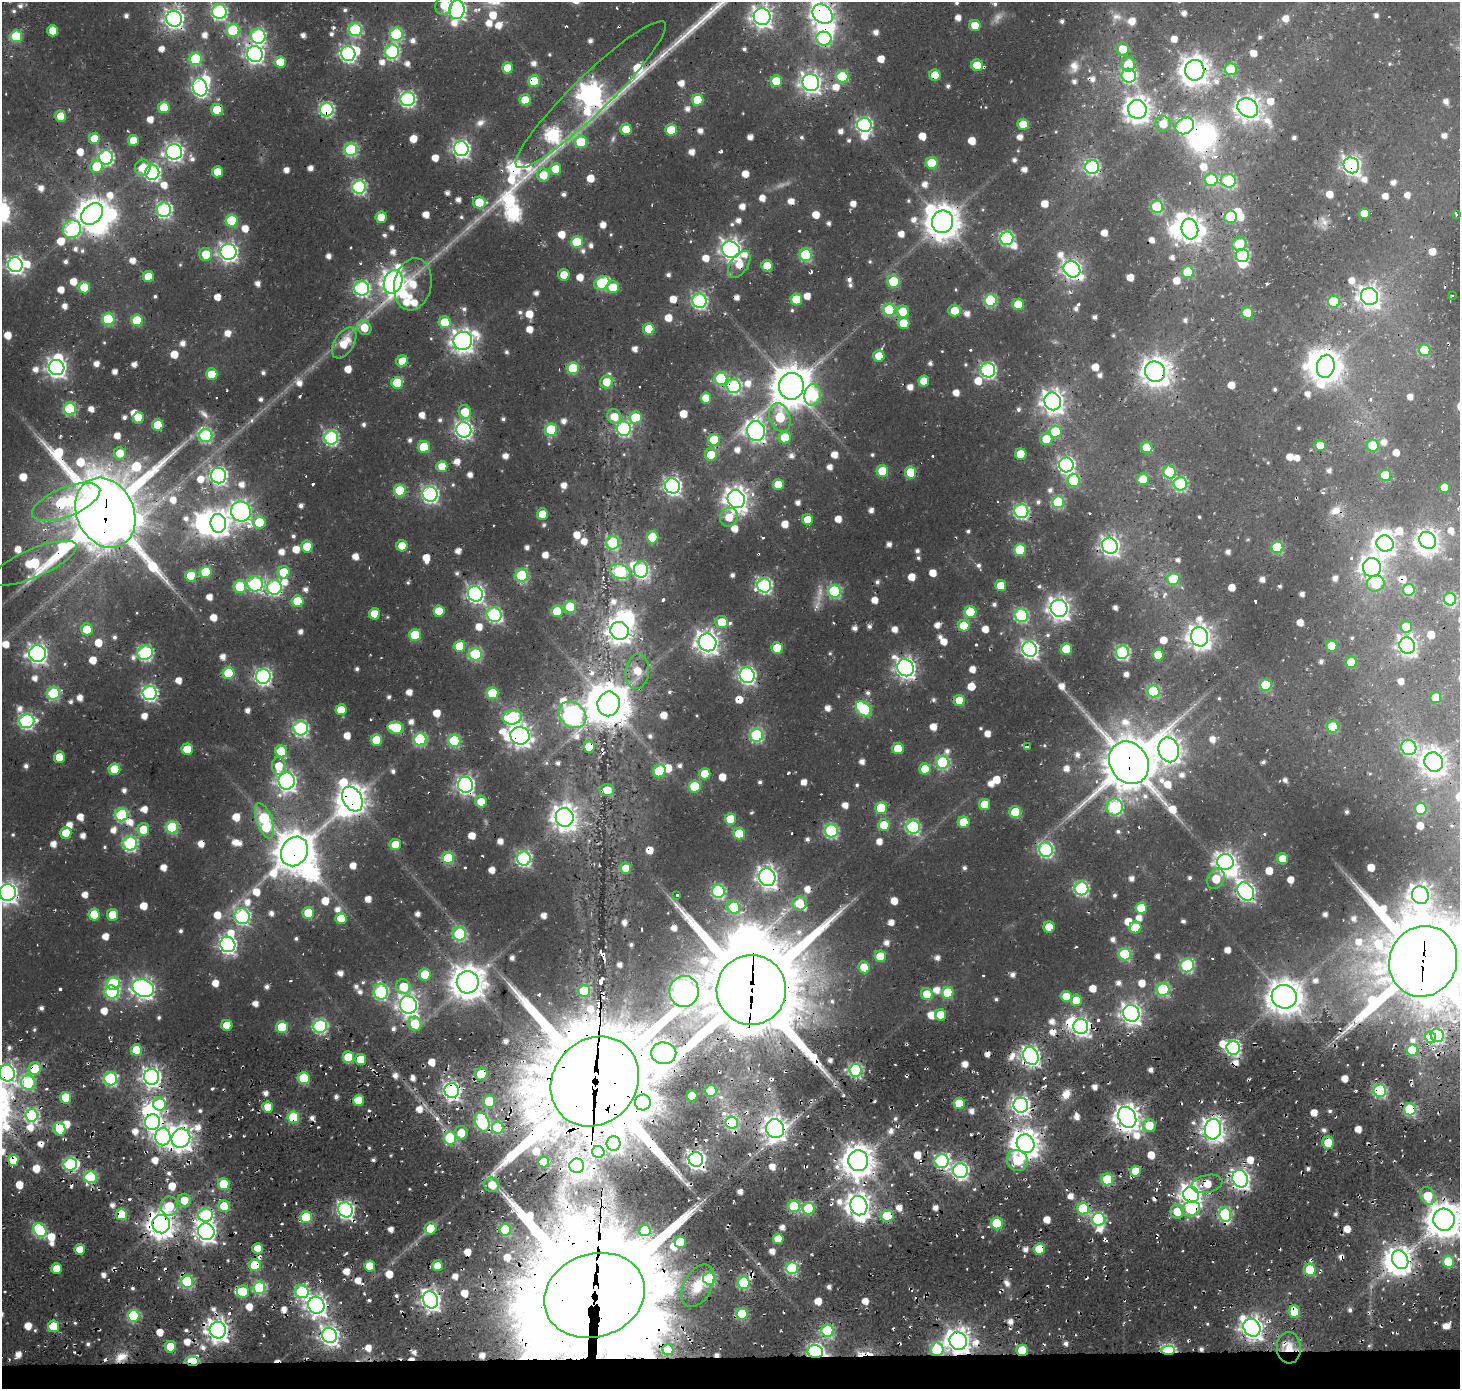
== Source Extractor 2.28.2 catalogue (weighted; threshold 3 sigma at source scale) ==
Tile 8 of 3 x 3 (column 2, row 3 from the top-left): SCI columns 1877-3334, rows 231-1617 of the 4803 x 4942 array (HDU 1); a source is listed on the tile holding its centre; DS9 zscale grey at full resolution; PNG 1462 x 1391 px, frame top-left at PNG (2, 2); each listed source drawn as its Kron ellipse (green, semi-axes under 4 px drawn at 4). Shown black and unused: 2% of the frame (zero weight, under 2 of 3 exposures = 16% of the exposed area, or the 3 px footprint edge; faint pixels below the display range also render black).
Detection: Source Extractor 2.28.2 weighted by HDU 2 'WHT'; one run over the whole footprint, this tile lists its part. Background 0.0273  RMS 0.0046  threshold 0.0207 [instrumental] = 3 sigma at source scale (4.5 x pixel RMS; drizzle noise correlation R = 1.50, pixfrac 1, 0.0396/0.0396 arcsec/px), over >= 5 px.
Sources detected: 1207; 8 too faint to see at this stretch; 38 inside a brighter object's white glare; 55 cosmic-ray / hot-pixel residue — neither listed nor drawn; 10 inside a brighter listed object's ellipse — not listed separately; of the other 1096, all 500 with FLUX_AUTO >= 9.24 (the completeness limit of this list) listed and drawn (596 fainter detections not listed), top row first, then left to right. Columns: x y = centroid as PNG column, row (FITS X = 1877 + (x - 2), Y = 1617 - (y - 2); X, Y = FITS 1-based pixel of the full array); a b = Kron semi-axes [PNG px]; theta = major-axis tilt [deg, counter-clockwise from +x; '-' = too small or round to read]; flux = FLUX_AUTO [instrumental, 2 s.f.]
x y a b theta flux
444 5 10 8 64 11
457 10 9 7 81 230
219 12 7 7 - 110
823 14 11 8 -41 370
762 17 8 8 - 320
174 19 8 7 - 260
975 25 6 5 - 10
233 30 6 6 - 39
355 30 6 6 - 63
53 31 6 5 - 10
396 34 7 6 - 49
16 36 6 6 - 29
258 36 7 7 - 99
824 39 7 7 - 66
1123 49 6 6 - 11
392 52 7 7 - 86
255 54 8 8 - 210
348 54 7 7 - 140
196 59 6 6 - 49
280 62 6 5 - 14
1128 64 7 7 - 14
977 65 6 5 - 16
508 68 5 5 - 11
1231 69 6 6 - 31
1195 70 10 9 - 640
935 75 6 5 - 11
842 76 6 6 - 33
1129 76 7 7 - 85
534 81 6 5 - 20
776 81 6 6 - 19
811 83 8 8 - 300
200 87 9 7 -71 150
591 95 103 18 44 640
408 99 7 7 - 130
525 100 5 5 - 11
698 100 6 6 - 19
164 107 6 6 - 16
1248 108 11 9 -35 420
1137 109 9 9 - 530
217 110 6 6 - 16
327 110 7 7 - 94
61 116 5 5 - 11
1023 124 6 5 - 12
1163 124 8 7 - 9.4
864 125 7 7 - 130
1185 126 10 7 30 98
626 129 5 5 - 11
671 130 6 5 - 18
94 139 5 5 - 12
133 140 5 5 - 9.6
581 142 6 6 - 24
461 149 7 7 - 170
351 150 6 6 - 61
174 152 8 7 - 200
106 157 7 7 - 110
932 163 6 6 - 25
1351 165 8 7 - 210
96 167 6 6 - 18
1092 167 7 7 - 98
143 168 8 7 - 11
555 169 6 6 - 12
217 172 5 5 - 10
152 173 7 7 - 120
543 175 6 6 - 10
1211 180 6 6 - 38
1228 181 7 7 - 53
359 187 7 7 - 92
479 202 6 6 - 15
1157 207 6 6 - 45
164 210 7 7 - 110
1364 213 5 5 - 12
92 214 12 9 43 820
1457 214 3 3 - 65
381 217 6 5 - 9.3
1230 217 6 6 - 23
232 221 6 6 - 31
942 222 11 10 - 990
72 229 9 8 - 87
1190 229 10 8 -74 420
1007 238 7 6 - 95
577 242 6 6 - 25
1239 244 7 7 - 22
731 250 9 8 - 300
228 252 8 8 - 220
206 254 6 6 - 12
806 255 6 6 - 55
1242 256 7 6 - 66
739 264 15 8 56 9.7
15 265 7 7 - 180
767 266 5 5 - 11
1072 269 9 7 -40 210
1188 272 6 6 - 22
564 275 5 5 - 10
148 277 5 5 - 12
893 281 6 6 - 27
393 282 12 9 69 400
602 283 8 6 36 44
413 284 26 18 79 17
613 287 6 6 - 13
84 288 6 5 - 16
362 288 7 7 - 120
1452 295 3 3 - 44
1369 297 9 8 - 330
796 299 6 6 - 18
699 301 7 7 - 120
991 301 6 6 - 54
1334 302 6 6 - 38
1018 304 6 5 - 18
889 310 6 6 - 36
903 311 6 6 - 13
955 311 6 6 - 9.8
1247 313 6 6 - 22
108 319 6 6 - 43
137 320 6 6 - 22
445 322 6 6 - 16
904 323 6 6 - 13
364 328 8 7 - 10
649 329 6 5 - 16
463 341 9 9 - 380
344 343 17 9 58 12
1424 350 6 6 - 24
879 356 5 5 - 11
402 361 6 5 - 11
1326 366 11 9 77 740
57 368 8 7 - 250
573 368 6 6 - 28
988 370 7 7 - 120
1155 372 10 10 - 620
212 374 6 5 - 13
721 378 6 6 - 39
924 381 5 5 - 9.5
606 382 6 6 - 9.9
397 383 6 6 - 23
734 386 7 7 - 86
791 386 13 12 - 1500
812 395 11 8 79 46
706 398 6 5 - 9.3
1053 401 9 8 - 380
70 409 6 6 - 56
465 412 7 6 - 13
614 417 7 6 - 9.7
636 417 6 6 - 24
780 417 14 10 -71 27
138 418 6 5 - 9.6
158 425 6 5 - 19
624 429 7 7 - 100
464 430 8 7 - 180
551 430 6 6 - 37
756 431 10 9 - 280
1055 432 6 6 - 30
206 435 7 6 - 72
331 437 7 7 - 99
785 437 6 6 - 18
1046 439 6 6 - 12
714 440 6 6 - 25
1320 445 5 5 - 12
1373 446 6 6 - 16
424 447 6 6 - 25
1147 447 6 5 - 13
120 453 6 6 - 9.7
1021 454 5 5 - 15
711 455 6 6 - 13
1066 465 7 7 - 150
442 466 5 5 - 10
882 471 6 5 - 22
911 472 6 5 - 18
1170 472 7 6 - 33
218 475 8 7 - 180
1385 475 6 6 - 23
1143 479 6 6 - 17
1074 480 7 6 - 33
778 484 5 5 - 11
1180 484 7 6 - 71
672 486 8 7 - 180
1444 487 5 5 - 9.3
400 491 6 6 - 32
430 494 7 7 - 150
736 499 9 8 - 460
66 502 36 14 22 88
1058 502 6 6 - 51
1021 511 7 7 - 100
241 512 10 10 - 300
105 513 36 28 -64 4600
542 514 5 5 - 11
729 517 10 8 62 9.3
808 520 5 5 - 9.8
259 522 6 6 - 17
218 523 9 8 - 370
652 537 6 6 - 25
1427 540 9 7 -50 300
613 543 7 6 - 50
1385 543 8 8 - 300
307 546 6 6 - 14
402 546 5 5 - 9.2
1110 546 8 7 - 220
1277 547 6 6 - 39
1020 550 6 6 - 28
34 563 46 14 23 57
1372 568 9 9 - 320
641 569 8 7 - 74
620 571 10 7 -18 73
206 572 6 6 - 31
284 572 6 6 - 18
522 575 6 6 - 51
191 576 6 5 - 20
1173 579 6 6 - 24
1376 583 9 8 - 21
255 584 8 7 - 94
764 585 7 7 - 110
1001 586 5 5 - 12
240 587 6 6 - 30
274 587 7 7 - 98
1409 590 6 6 - 35
835 591 6 6 - 61
475 594 8 7 - 170
1450 599 6 6 - 51
298 601 6 6 - 22
570 607 6 6 - 30
1059 608 9 8 - 360
439 611 5 5 - 13
557 611 6 5 - 20
970 612 6 6 - 24
374 614 5 5 - 11
494 615 8 7 - 97
1021 615 7 6 - 72
722 622 6 6 - 13
964 626 6 5 - 18
1406 627 6 5 - 13
87 629 6 6 - 12
620 631 9 8 - 380
415 635 6 6 - 24
1200 637 10 8 -73 470
707 642 9 8 - 380
1407 645 8 7 - 240
459 646 6 5 - 16
1332 646 6 5 - 14
777 648 6 5 - 19
1030 649 8 7 - 180
1066 649 6 5 - 20
1122 652 6 6 - 80
145 653 8 7 - 100
38 654 8 8 - 230
475 654 6 6 - 59
1158 655 5 5 - 15
1351 662 6 5 - 19
906 668 9 8 - 270
637 671 18 11 83 12
228 673 6 6 - 27
747 675 8 7 - 160
263 676 7 7 - 150
1266 685 6 6 - 31
1154 691 6 6 - 48
54 693 6 6 - 55
150 693 7 7 - 130
492 693 6 6 - 28
1436 697 6 5 - 13
959 700 5 5 - 16
609 704 12 11 - 1300
863 709 9 6 -43 48
341 710 5 5 - 12
572 715 15 12 -41 220
512 717 9 7 13 73
26 721 8 7 - 110
1333 727 6 6 - 29
301 728 7 7 - 100
396 728 8 6 -13 29
757 735 6 6 - 70
520 736 10 8 -9 330
420 739 6 6 - 58
376 740 6 5 - 17
454 741 6 6 - 46
589 747 6 5 - 18
1027 747 4 3 - 11
1409 747 8 7 - 80
898 748 6 5 - 14
187 749 5 5 - 14
1169 750 12 10 -76 530
281 751 6 6 - 19
59 757 5 5 - 12
942 762 6 6 - 58
1434 762 10 9 - 510
1129 763 22 19 -57 2600
279 766 9 7 88 9.9
114 769 6 5 - 17
925 769 6 5 - 13
659 771 6 6 - 26
705 774 5 5 - 12
287 781 8 8 - 260
465 785 8 7 - 190
695 786 6 6 - 25
607 790 7 6 - 10
352 799 13 9 -60 720
481 802 6 5 - 10
985 805 6 5 - 15
1115 807 8 8 - 89
881 808 6 5 - 24
1421 809 6 6 - 24
1015 812 6 6 - 24
122 815 6 6 - 62
565 817 9 9 - 520
730 819 6 5 - 15
264 821 18 7 -71 65
964 822 6 6 - 16
884 825 6 5 - 15
172 827 6 6 - 46
913 827 7 6 - 86
143 829 6 6 - 13
831 831 7 6 - 70
66 833 6 5 - 13
739 834 6 5 - 18
130 843 7 7 - 89
395 845 5 5 - 10
1046 850 7 7 - 100
294 851 15 13 61 1500
448 858 6 6 - 42
524 858 7 7 - 110
1283 859 5 5 - 10
1225 862 8 8 - 270
626 868 5 5 - 9.9
767 877 9 8 - 290
1216 879 11 8 60 15
1081 888 7 7 - 89
718 891 6 6 - 67
1246 891 10 7 -58 190
8 892 8 8 - 280
677 895 3 3 - 11
1420 895 9 8 - 350
799 903 7 7 - 14
734 907 7 6 - 30
1141 908 5 5 - 17
308 913 6 5 - 16
94 914 6 5 - 17
113 915 6 5 - 15
242 916 8 7 - 120
341 918 5 5 - 11
1049 927 5 5 - 12
1135 927 6 6 - 14
459 934 7 6 - 58
228 944 8 7 - 170
1125 954 6 6 - 48
880 956 6 5 - 14
1423 961 36 33 61 5800
1187 965 7 6 - 68
864 967 6 5 - 13
425 974 6 6 - 17
468 982 11 11 - 1000
113 984 7 6 - 53
403 987 7 7 - 15
143 988 11 8 -22 270
1163 989 6 6 - 56
751 990 35 35 - 7300
584 991 6 6 - 24
684 991 15 14 - 270
112 992 7 6 - 58
381 992 8 7 - 88
948 993 6 6 - 25
927 994 6 6 - 10
1066 996 5 5 - 9.6
1284 997 12 12 - 1000
1076 1000 6 5 - 12
408 1005 9 8 - 290
1131 1013 8 8 - 300
940 1015 5 5 - 12
415 1024 7 6 - 18
227 1025 5 5 - 12
320 1026 7 7 - 86
282 1027 6 6 - 25
1081 1027 7 7 - 170
1437 1035 7 6 - 73
1431 1037 6 5 - 27
1233 1048 7 6 - 100
136 1050 5 5 - 16
1412 1050 6 5 - 33
664 1053 12 10 -7 290
1031 1056 9 7 -64 230
348 1057 6 5 - 14
361 1060 5 5 - 13
35 1069 6 6 - 20
856 1070 6 6 - 79
7 1073 8 7 - 180
481 1074 6 6 - 18
152 1077 8 7 - 250
304 1078 6 6 - 30
111 1079 6 6 - 72
595 1081 47 41 49 11000
28 1083 7 7 - 53
452 1091 7 7 - 200
711 1091 6 6 - 38
1380 1091 6 6 - 63
692 1096 5 5 - 17
66 1098 6 5 - 23
358 1100 5 5 - 16
489 1101 6 6 - 19
643 1102 8 8 - 230
959 1103 6 5 - 20
159 1104 6 6 - 26
1021 1105 7 7 - 200
268 1107 5 5 - 14
1410 1109 6 6 - 53
32 1115 6 6 - 79
293 1117 6 5 - 39
1127 1117 11 8 -61 580
153 1122 8 7 - 170
482 1122 10 7 -70 67
732 1122 6 6 - 47
1149 1125 6 6 - 12
498 1127 6 6 - 36
59 1129 7 6 - 13
775 1129 9 9 - 350
1213 1129 10 8 84 380
461 1133 7 6 - 9.3
163 1137 8 8 - 170
181 1138 10 9 - 470
450 1138 6 6 - 37
614 1143 7 7 - 110
1328 1143 6 6 - 13
1026 1144 9 8 - 710
598 1152 6 6 - 35
696 1159 7 7 - 230
13 1160 6 5 - 13
858 1161 10 10 - 910
942 1161 7 7 - 92
1017 1161 11 10 - 18
543 1162 5 5 - 13
70 1164 7 6 - 75
577 1166 7 7 - 190
960 1171 7 7 - 140
1136 1171 5 5 - 11
90 1177 6 6 - 46
1107 1179 6 6 - 39
1240 1179 9 7 -66 230
224 1184 6 5 - 23
1207 1184 15 9 11 11
492 1185 7 7 - 9.4
1191 1195 8 7 - 370
1428 1196 9 7 -68 15
184 1200 6 6 - 11
169 1206 10 8 80 16
224 1206 6 5 - 17
794 1206 6 6 - 34
859 1206 10 8 -72 450
1083 1208 6 6 - 36
809 1209 6 6 - 36
1191 1209 9 7 20 32
345 1210 8 7 - 160
1177 1211 7 7 - 10
121 1214 6 5 - 29
1225 1214 7 6 - 64
206 1215 7 6 - 82
887 1216 6 6 - 30
306 1217 6 5 - 37
1098 1219 6 6 - 69
1444 1220 11 10 - 1100
997 1223 6 6 - 30
161 1224 9 8 - 650
430 1228 6 6 - 12
40 1230 7 6 - 66
505 1230 6 5 - 30
645 1230 6 5 - 18
206 1232 8 8 - 270
778 1239 5 5 - 9.7
680 1242 6 5 - 18
258 1248 5 5 - 9.4
80 1249 5 5 - 9.3
1039 1249 6 5 - 19
1400 1260 10 7 -62 390
1448 1262 6 5 - 24
255 1265 6 6 - 32
370 1266 5 5 - 12
438 1266 5 5 - 9.8
792 1268 6 6 - 56
56 1269 5 5 - 9.5
1310 1270 6 6 - 21
709 1278 6 6 - 48
187 1282 6 6 - 57
744 1283 6 6 - 52
698 1286 23 14 61 12
259 1288 6 6 - 56
243 1291 6 6 - 14
302 1292 7 6 - 66
594 1295 51 41 19 15000
430 1300 8 7 - 270
316 1305 8 8 - 280
1294 1312 6 5 - 16
742 1314 6 5 - 30
134 1316 6 6 - 48
53 1326 6 5 - 22
1252 1328 9 8 - 350
218 1330 8 8 - 380
827 1331 6 6 - 53
330 1335 8 7 - 220
958 1341 9 8 - 510
170 1347 6 5 - 15
1289 1348 16 12 -87 9.8
937 1349 7 6 - 45
668 1350 5 5 - 15
1022 1350 6 5 - 19
1168 1350 7 4 0 87
815 1352 8 6 -10 140
192 1361 7 5 5 33
Overlapping masked pixels (flux is a lower limit): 117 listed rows (the first 20) at x y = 823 14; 174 19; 258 36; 824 39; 255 54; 1195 70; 935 75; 534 81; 591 95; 217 110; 327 110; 1185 126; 1351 165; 543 175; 92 214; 942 222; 72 229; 739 264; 1072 269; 393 282
Isophote crosses this tile's border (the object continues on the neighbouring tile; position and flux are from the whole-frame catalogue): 8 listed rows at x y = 444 5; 457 10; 823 14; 762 17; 8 892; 1423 961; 7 1073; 1444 1220
Unlisted compact peaks at least as high as the median listed source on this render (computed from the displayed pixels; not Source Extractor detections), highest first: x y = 516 212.